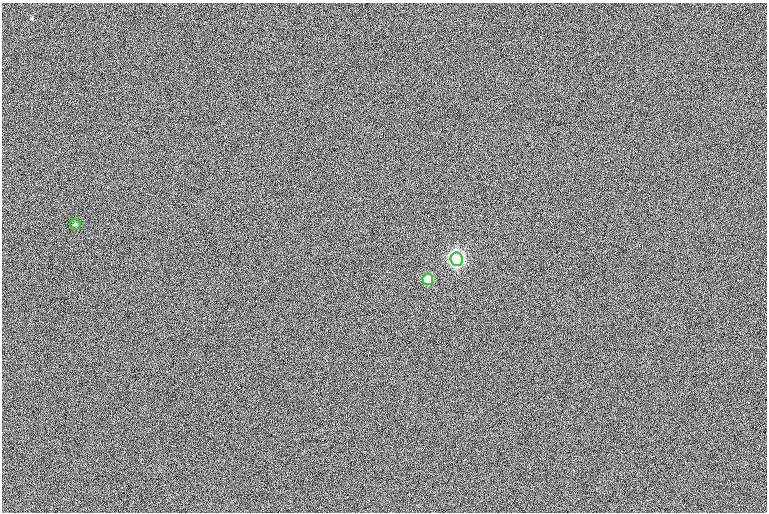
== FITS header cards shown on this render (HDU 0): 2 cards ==
NAXIS1  =                  765
NAXIS2  =                  510

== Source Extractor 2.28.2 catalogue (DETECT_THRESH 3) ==
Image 765 x 510 px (HDU 0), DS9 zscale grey, 1 PNG px = 1 image px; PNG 769 x 514 px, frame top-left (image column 1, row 510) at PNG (2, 3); each listed source drawn as its Kron ellipse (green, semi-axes under 4 px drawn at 4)
Background -1.26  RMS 12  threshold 35.2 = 3 sigma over >= 5 px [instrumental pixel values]
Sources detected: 3; all 3 listed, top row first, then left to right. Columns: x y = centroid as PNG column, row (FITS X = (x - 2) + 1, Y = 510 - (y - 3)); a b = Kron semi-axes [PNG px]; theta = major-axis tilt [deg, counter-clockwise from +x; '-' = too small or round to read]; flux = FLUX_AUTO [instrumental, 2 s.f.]
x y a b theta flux
75 224 5 5 - 1300
456 259 7 6 - 350000
428 279 6 5 - 57000